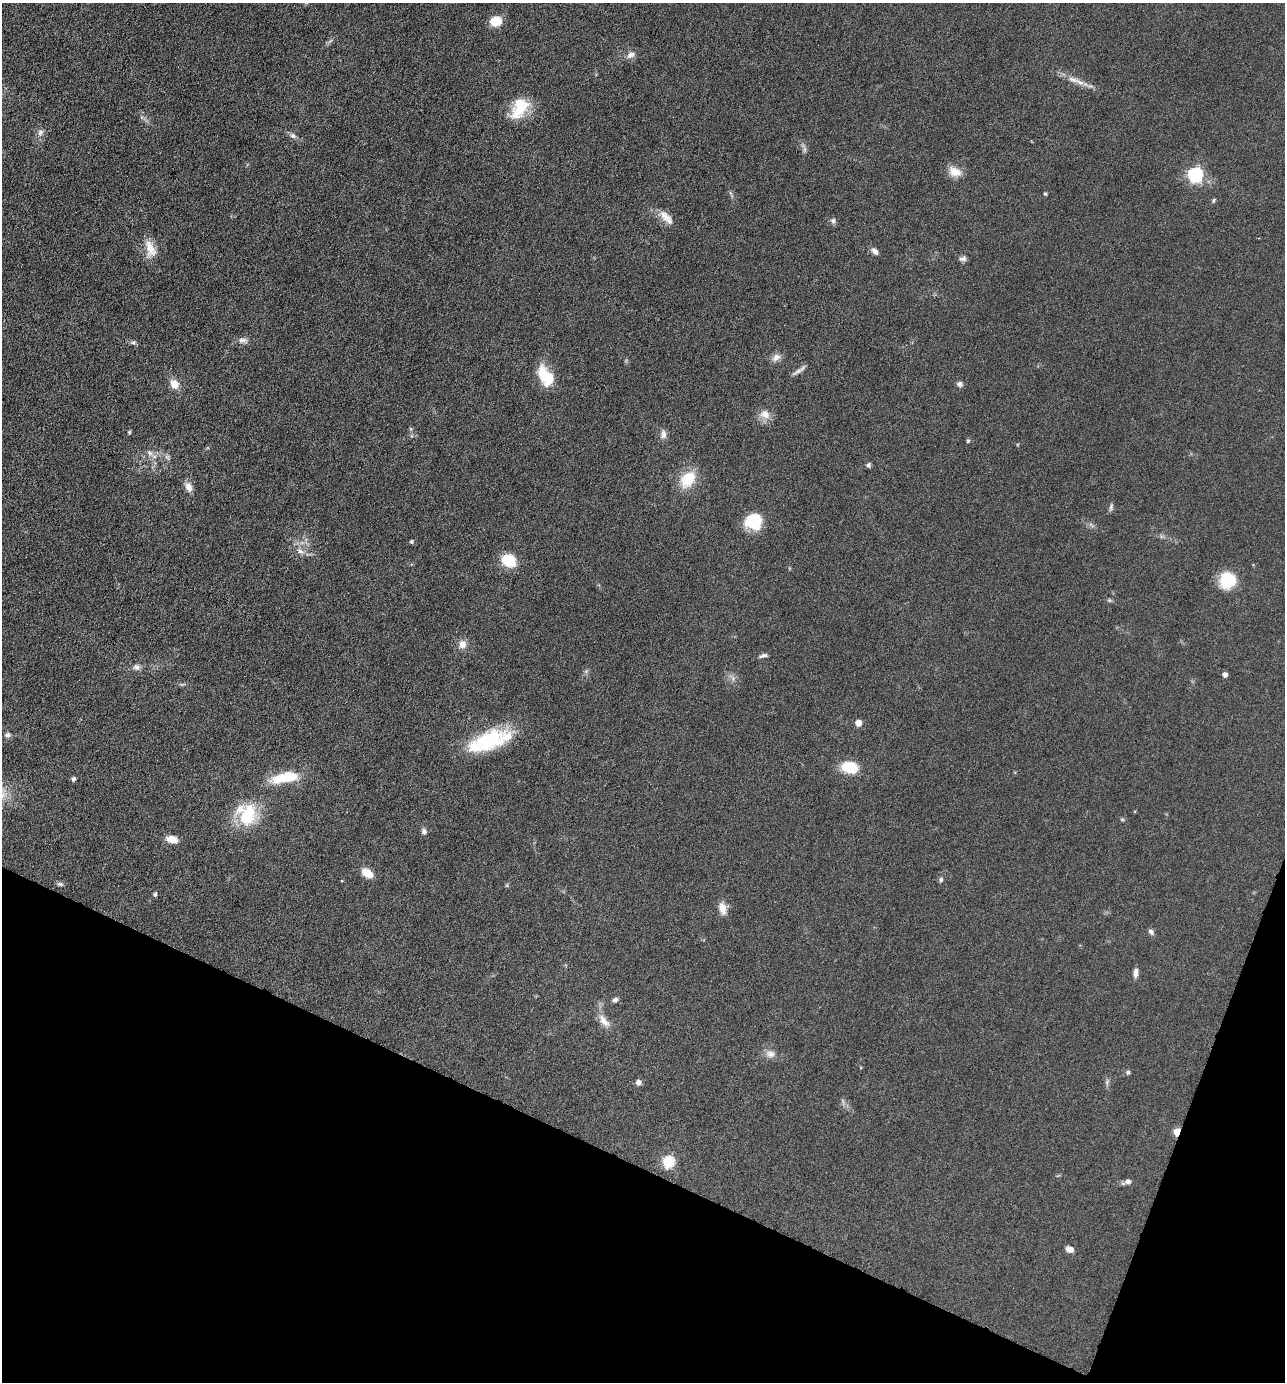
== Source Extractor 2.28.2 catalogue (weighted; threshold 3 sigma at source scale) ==
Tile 15 of 4 x 4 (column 3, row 4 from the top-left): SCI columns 2833-4115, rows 1-1380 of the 5533 x 5522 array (HDU 1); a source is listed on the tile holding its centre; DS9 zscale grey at full resolution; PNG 1287 x 1384 px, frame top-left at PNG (2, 3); no overlay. Shown black and unused: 19% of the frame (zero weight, under 4 of 8 exposures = <1% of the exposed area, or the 3 px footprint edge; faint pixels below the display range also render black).
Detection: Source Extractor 2.28.2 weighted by HDU 2 'WHT'; one run over the whole footprint, this tile lists its part. Background 0.067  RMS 0.0053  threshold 0.0215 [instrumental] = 3 sigma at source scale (4.09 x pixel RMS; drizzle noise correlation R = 1.36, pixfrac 0.8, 0.05/0.05 arcsec/px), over >= 5 px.
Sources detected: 69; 1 inside a brighter object's white glare — not listed; the other 68 listed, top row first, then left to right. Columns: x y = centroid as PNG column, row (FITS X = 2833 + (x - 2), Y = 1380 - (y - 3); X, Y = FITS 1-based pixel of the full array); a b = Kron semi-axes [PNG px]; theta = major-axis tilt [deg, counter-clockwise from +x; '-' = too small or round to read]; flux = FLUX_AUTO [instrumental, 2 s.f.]
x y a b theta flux
496 21 10 8 11 12
630 55 12 7 33 2.4
1073 79 15 7 -22 3.6
520 108 29 17 59 15
40 132 10 7 67 2
293 136 8 7 - 1.5
804 149 7 5 -90 1.1
955 172 17 12 -26 5.4
1195 175 6 6 - 86
1045 194 5 3 - 0.59
1214 200 6 4 70 0.62
665 217 20 10 -44 5.2
833 221 7 7 - 1.2
150 249 24 12 -72 7
875 251 9 6 -44 2.1
963 259 10 6 1 1.5
243 340 13 6 0 2.1
133 342 7 5 21 0.88
776 357 13 9 41 2.7
797 371 17 5 28 1.9
544 375 24 12 -68 14
174 384 12 10 -53 4.6
960 384 7 6 - 1.6
765 414 13 11 -26 4.6
129 432 5 4 - 0.55
663 434 13 7 89 2.3
968 441 5 4 - 0.66
150 453 9 5 -49 1.7
868 465 6 5 - 1.1
688 479 17 13 51 15
189 487 13 9 -69 3
1111 507 10 4 90 1.1
753 521 17 16 - 17
411 542 5 4 - 0.81
300 551 10 6 -19 2
509 561 15 12 -30 14
1228 580 17 16 - 16
1109 600 6 4 -44 0.68
462 644 10 9 - 3.5
763 656 11 5 17 1.4
136 667 9 7 -11 1.8
1225 675 4 4 - 2.2
858 723 5 5 - 5.5
8 735 7 6 - 1.4
489 741 51 19 19 34
850 767 19 12 -14 13
286 777 34 11 10 18
73 779 5 4 - 1.4
247 814 20 18 -89 27
1122 819 6 4 -18 0.58
424 832 8 6 89 1.5
172 839 11 6 -15 5.7
367 873 10 7 -32 7.8
941 879 7 5 74 0.93
60 884 8 5 -10 1
155 895 4 4 - 1
722 908 16 8 -76 4.1
1151 932 7 6 - 1.5
1136 973 11 5 86 2.2
615 1000 7 5 37 1.4
604 1021 20 9 -51 4.5
770 1054 12 9 -15 3.1
1128 1072 5 5 - 0.8
638 1082 6 6 - 1.9
1177 1132 5 4 - 12
668 1162 6 5 - 43
1128 1182 10 7 12 1.8
1070 1249 6 5 - 4.5
Overlapping masked pixels (flux is a lower limit): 1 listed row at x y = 1177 1132